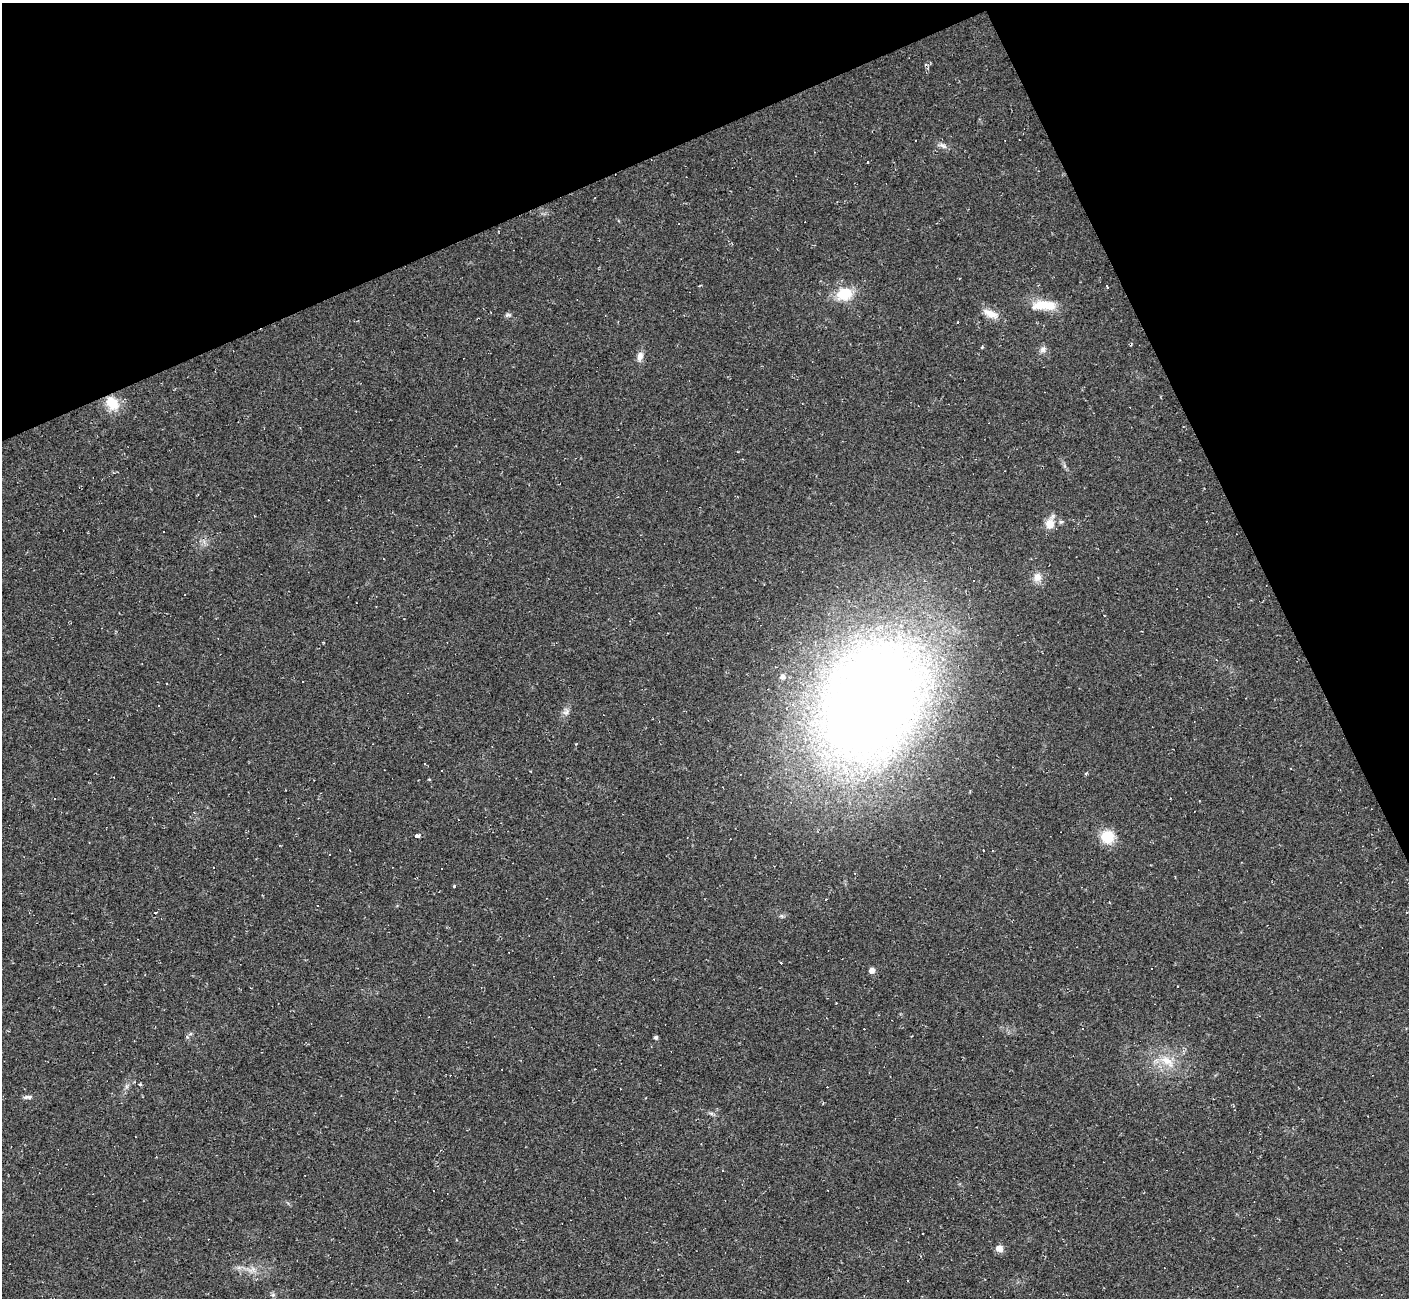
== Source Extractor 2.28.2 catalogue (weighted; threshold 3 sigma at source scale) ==
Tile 3 of 4 x 4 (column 3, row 1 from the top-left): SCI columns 2818-4224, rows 4173-5468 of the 5632 x 5620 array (HDU 1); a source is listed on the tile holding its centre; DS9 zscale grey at full resolution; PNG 1411 x 1300 px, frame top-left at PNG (2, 3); no overlay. Shown black and unused: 22% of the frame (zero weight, under 2 of 3 exposures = <1% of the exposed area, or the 3 px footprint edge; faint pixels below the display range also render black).
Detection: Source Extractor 2.28.2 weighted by HDU 2 'WHT'; one run over the whole footprint, this tile lists its part. Background 0.037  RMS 0.0064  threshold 0.0287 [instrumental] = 3 sigma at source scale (4.5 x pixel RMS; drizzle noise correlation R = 1.50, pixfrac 1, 0.05/0.05 arcsec/px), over >= 5 px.
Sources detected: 68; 1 inside a brighter object's white glare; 29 cosmic-ray / hot-pixel residue — not listed; the other 38 listed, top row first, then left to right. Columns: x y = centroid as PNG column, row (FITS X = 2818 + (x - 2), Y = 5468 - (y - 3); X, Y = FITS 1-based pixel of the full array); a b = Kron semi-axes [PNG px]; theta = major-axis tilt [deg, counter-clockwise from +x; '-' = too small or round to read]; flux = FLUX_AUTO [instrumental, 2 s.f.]
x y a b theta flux
943 146 12 5 -34 2.4
868 162 3 3 - 1.5
679 224 3 2 - 0.7
1107 286 4 3 - 1.5
844 294 14 11 16 18
1043 305 29 12 4 14
990 314 22 9 -24 6.9
508 315 8 4 0 1.1
957 322 3 2 - 0.52
1043 350 8 7 - 2.3
640 356 12 7 75 3.6
112 403 19 13 -52 12
1050 524 12 11 - 7.2
163 532 2 2 - 0.45
1037 577 12 11 - 4.8
973 580 2 2 - 0.56
1216 660 4 2 - 0.42
783 677 5 5 - 2.1
1246 698 3 2 - 0.48
870 701 79 57 60 1100
158 705 3 3 - 1.3
566 712 8 5 32 1.9
429 779 4 3 - 0.49
54 798 3 2 - 0.57
417 836 5 3 - 3.8
1107 837 12 11 - 17
983 851 3 2 - 0.8
329 855 2 2 - 0.45
317 905 3 3 - 1.8
872 970 5 5 - 3.3
105 984 2 2 - 0.36
656 1037 4 4 - 1.4
1167 1061 23 11 -34 11
595 1069 3 2 - 0.46
140 1084 4 3 - 0.77
27 1097 12 5 0 1.7
999 1249 6 6 - 5.7
273 1295 6 5 - 1.1
Unlisted compact peaks at least as high as the median listed source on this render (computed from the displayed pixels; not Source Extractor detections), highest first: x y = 454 886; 982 347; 781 916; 190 1034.